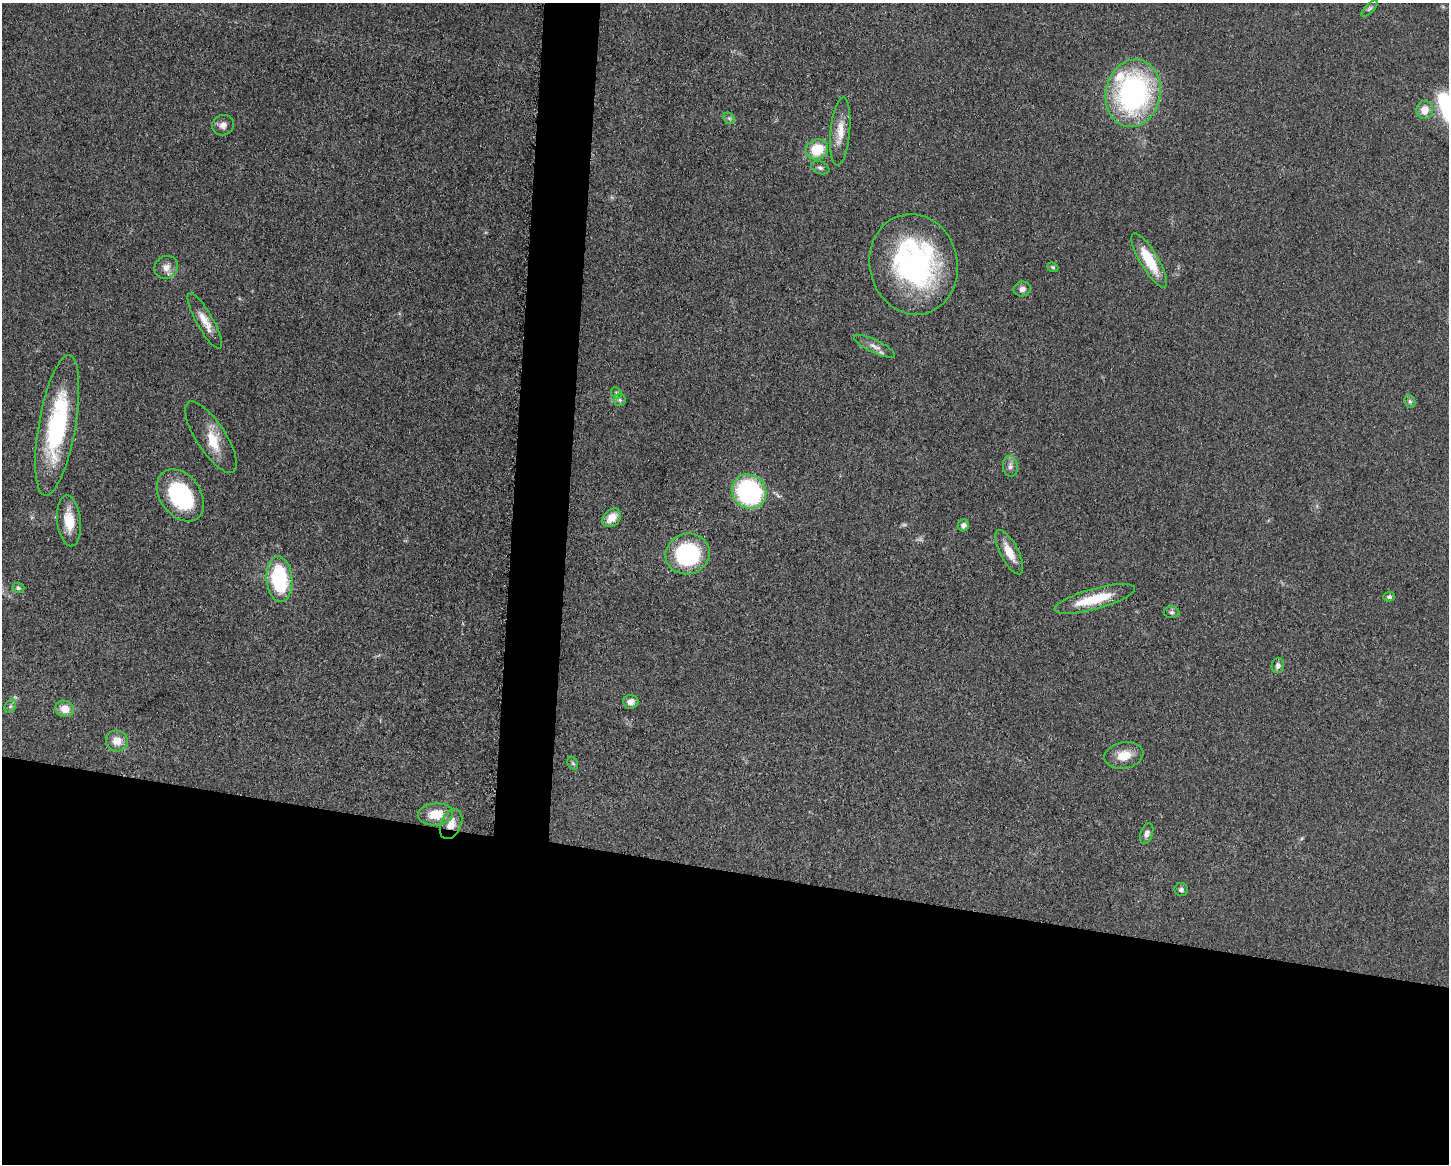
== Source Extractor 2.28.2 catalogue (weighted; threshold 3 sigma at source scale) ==
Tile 11 of 3 x 4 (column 2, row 4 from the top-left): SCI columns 1678-3124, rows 4-1165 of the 4682 x 4654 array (HDU 1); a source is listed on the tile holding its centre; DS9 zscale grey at full resolution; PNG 1451 x 1166 px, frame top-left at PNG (2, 3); each listed source drawn as its Kron ellipse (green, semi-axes under 4 px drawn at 4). Shown black and unused: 28% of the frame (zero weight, under 3 of 5 exposures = <1% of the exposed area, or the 3 px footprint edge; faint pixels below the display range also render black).
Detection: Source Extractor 2.28.2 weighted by HDU 2 'WHT'; one run over the whole footprint, this tile lists its part. Background 0.0607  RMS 0.0056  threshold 0.0251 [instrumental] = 3 sigma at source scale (4.5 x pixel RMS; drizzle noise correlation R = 1.50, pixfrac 1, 0.05/0.05 arcsec/px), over >= 5 px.
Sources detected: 48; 1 too faint to see at this stretch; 1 inside a brighter object's white glare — neither listed nor drawn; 2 inside a brighter listed object's ellipse — not listed separately; the other 44 listed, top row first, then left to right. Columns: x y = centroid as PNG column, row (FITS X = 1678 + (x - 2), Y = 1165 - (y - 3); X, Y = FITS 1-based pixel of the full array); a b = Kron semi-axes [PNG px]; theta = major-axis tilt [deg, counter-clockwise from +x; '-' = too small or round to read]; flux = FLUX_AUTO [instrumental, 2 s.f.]
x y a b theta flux
1370 9 10 4 45 1.2
1133 93 34 27 78 120
1425 110 9 8 - 6.7
729 118 6 5 - 1.1
223 125 11 10 - 3.2
840 131 34 9 85 9.3
817 149 11 10 - 18
820 168 9 6 -22 1.5
1149 260 31 9 -59 19
914 264 50 44 -77 120
166 267 12 11 - 4.5
1053 267 6 4 -21 0.78
1022 289 9 7 10 2.6
205 321 31 8 -61 7.9
875 346 22 6 -26 3.9
616 393 6 5 - 0.88
620 400 6 5 - 1.2
1410 401 7 5 -69 1.1
57 425 71 18 80 71
211 437 41 14 -57 13
1010 466 10 7 -83 2.3
749 492 18 16 -46 72
180 495 29 20 -53 52
612 518 10 8 45 6.6
69 521 25 12 -84 13
963 525 6 5 - 2.3
1009 552 24 9 -63 8.5
687 554 22 20 16 58
279 579 23 13 -85 48
18 588 6 5 - 1.2
1389 597 5 4 - 1.4
1095 599 41 10 15 20
1172 612 8 6 -1 1.3
1278 666 7 6 - 2
631 702 7 7 - 3.4
10 706 7 5 59 1.1
65 709 9 8 - 6.9
117 741 11 10 - 6.6
1124 755 19 13 11 8.7
573 763 7 5 -59 0.91
435 814 18 11 6 12
451 824 16 10 65 6.4
1147 833 11 6 73 2.2
1181 890 6 6 - 1.6
Overlapping masked pixels (flux is a lower limit): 1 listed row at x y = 451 824